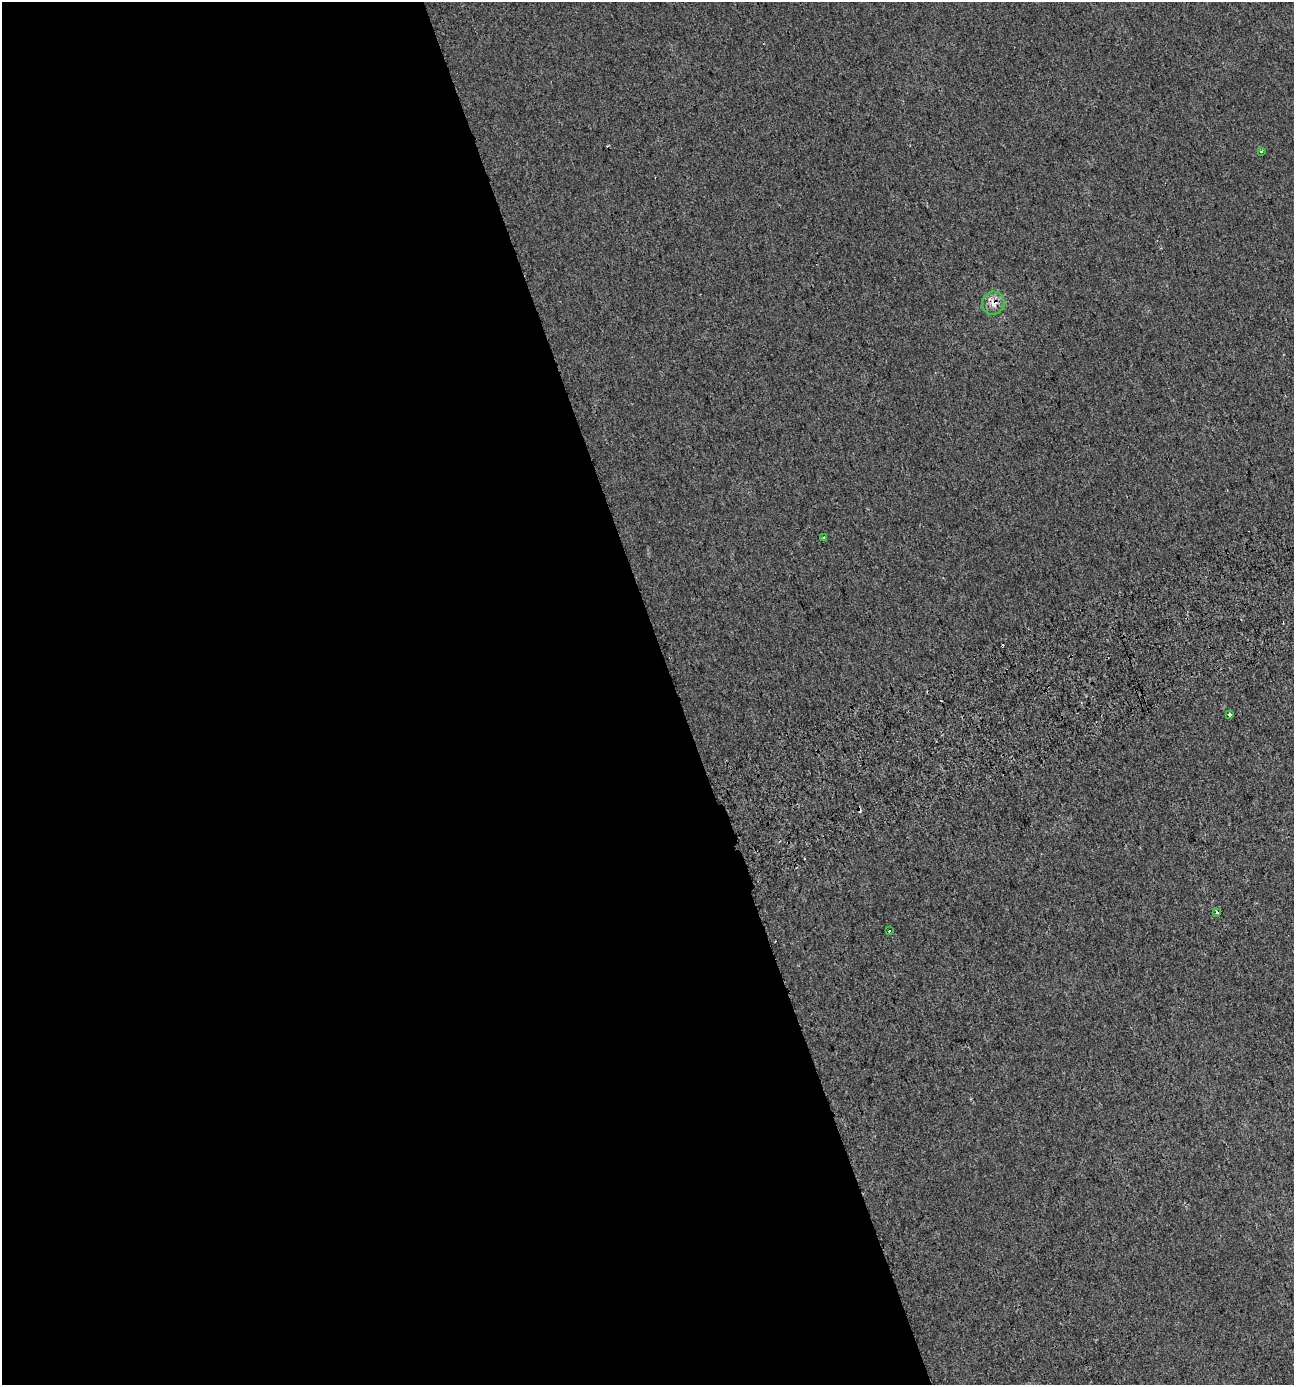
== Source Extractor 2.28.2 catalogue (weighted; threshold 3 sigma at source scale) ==
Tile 9 of 4 x 4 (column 1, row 3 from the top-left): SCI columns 104-1395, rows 1436-2818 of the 5420 x 5628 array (HDU 1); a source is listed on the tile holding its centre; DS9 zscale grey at full resolution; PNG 1296 x 1387 px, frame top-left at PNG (2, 2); each listed source drawn as its Kron ellipse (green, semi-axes under 4 px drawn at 4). Shown black and unused: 52% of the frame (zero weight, under 2 of 3 exposures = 2% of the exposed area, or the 3 px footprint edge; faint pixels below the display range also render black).
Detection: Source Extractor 2.28.2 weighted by HDU 2 'WHT'; one run over the whole footprint, this tile lists its part. Background 0.00187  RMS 0.0055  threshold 0.0245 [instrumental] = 3 sigma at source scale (4.5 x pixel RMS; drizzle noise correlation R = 1.50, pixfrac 1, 0.0396/0.0396 arcsec/px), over >= 5 px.
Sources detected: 11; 5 cosmic-ray / hot-pixel residue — neither listed nor drawn; the other 6 listed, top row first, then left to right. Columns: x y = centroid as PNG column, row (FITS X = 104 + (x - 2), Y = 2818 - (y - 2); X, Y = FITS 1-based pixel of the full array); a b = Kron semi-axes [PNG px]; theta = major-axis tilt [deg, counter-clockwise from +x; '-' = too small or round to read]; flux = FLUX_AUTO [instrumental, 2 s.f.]
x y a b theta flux
1261 151 4 2 - 0.48
993 303 11 11 - 4.8
824 537 3 2 - 0.66
1229 715 4 3 - 3.1
1217 912 3 3 - 5.6
889 931 3 2 - 1.1
Overlapping masked pixels (flux is a lower limit): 1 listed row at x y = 993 303